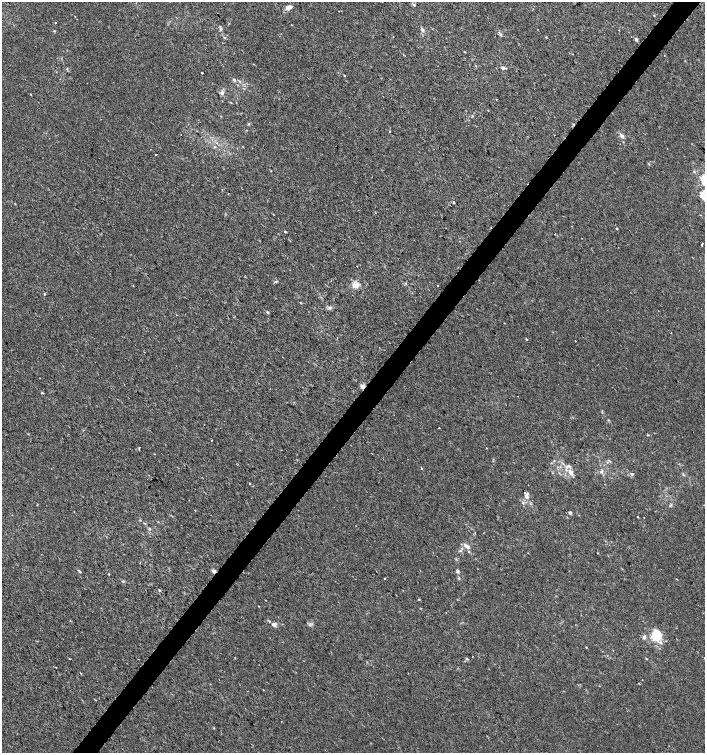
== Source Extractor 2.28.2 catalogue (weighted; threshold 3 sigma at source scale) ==
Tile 10 of 4 x 4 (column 2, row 3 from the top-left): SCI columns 1642-3046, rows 1502-3002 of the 6028 x 6010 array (HDU 1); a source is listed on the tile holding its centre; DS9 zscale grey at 2 x 2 block average (1 PNG px = mean of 2 x 2 image px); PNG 707 x 755 px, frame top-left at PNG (2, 2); no overlay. Shown black and unused: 4% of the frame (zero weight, under 2 of 3 exposures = <1% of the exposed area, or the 3 px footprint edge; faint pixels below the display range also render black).
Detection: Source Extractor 2.28.2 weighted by HDU 2 'WHT'; one run over the whole footprint, this tile lists its part. Background 2.31e-04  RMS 0.0021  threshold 0.00961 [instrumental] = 3 sigma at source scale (4.5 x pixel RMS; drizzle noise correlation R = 1.50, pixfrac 1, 0.0396/0.0396 arcsec/px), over >= 5 px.
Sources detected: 110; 1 inside a brighter object's white glare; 7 cosmic-ray / hot-pixel residue — not listed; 6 inside a brighter listed object's ellipse — not listed separately; the other 96 listed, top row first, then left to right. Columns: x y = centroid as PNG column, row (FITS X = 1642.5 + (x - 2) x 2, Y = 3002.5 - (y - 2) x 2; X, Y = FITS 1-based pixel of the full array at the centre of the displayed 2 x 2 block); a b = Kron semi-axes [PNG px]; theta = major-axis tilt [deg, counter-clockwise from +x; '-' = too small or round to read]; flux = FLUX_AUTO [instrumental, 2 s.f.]
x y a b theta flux
414 5 4 3 - 0.57
287 8 6 5 - 2.1
338 11 2 2 - 0.42
55 23 2 2 - 0.42
291 25 2 2 - 0.33
221 29 4 3 - 0.64
422 30 6 4 -65 1.3
54 31 3 3 - 0.43
224 37 4 3 - 0.57
636 39 4 4 - 1
464 52 2 2 - 0.27
503 68 4 4 - 0.99
202 73 2 2 - 1.8
344 76 3 2 - 0.3
234 80 4 3 - 0.72
239 81 3 3 - 0.47
222 92 5 4 - 1.6
231 102 3 2 - 0.26
488 110 3 2 - 0.19
472 116 3 3 - 0.39
248 124 3 2 - 0.35
390 131 2 2 - 0.24
622 136 4 3 - 1.7
214 147 3 3 - 0.42
156 154 2 2 - 0.47
649 164 4 2 - 0.33
271 171 3 2 - 0.25
694 172 4 3 - 0.53
703 178 9 7 -22 4.7
228 194 2 2 - 0.21
702 197 9 5 -33 2.3
453 202 2 2 - 0.96
616 228 2 2 - 0.96
285 231 3 3 - 0.41
555 234 2 2 - 0.26
702 244 4 2 - 0.6
357 266 2 2 - 0.75
275 281 4 2 - 0.48
355 285 9 7 10 3.6
437 285 2 2 - 0.25
44 294 2 2 - 0.67
301 303 3 2 - 0.3
330 308 5 4 - 1
267 312 4 3 - 0.51
177 315 2 2 - 0.27
671 333 2 2 - 0.18
527 339 2 2 - 0.86
575 341 2 2 - 1.3
362 386 6 4 -31 1.7
42 393 3 2 - 0.46
602 411 4 2 - 0.33
608 420 3 3 - 0.41
648 435 4 2 - 0.36
211 440 2 2 - 1.2
139 448 4 2 - 0.37
487 448 2 2 - 0.3
155 454 2 2 - 0.22
609 461 5 2 - 0.48
563 464 3 2 - 0.41
421 468 3 2 - 0.36
570 472 9 4 -62 2.9
601 472 4 4 - 1.1
632 474 4 3 - 0.71
683 475 3 3 - 0.48
249 484 2 2 - 1.3
525 493 2 2 - 2.9
527 496 9 5 88 2
523 503 3 3 - 0.47
195 510 2 2 - 0.38
570 513 2 2 - 2
637 516 2 2 - 1.4
644 518 2 2 - 0.17
145 523 3 3 - 0.41
149 529 3 3 - 0.57
465 546 7 4 -57 1.7
460 551 4 3 - 0.64
597 553 2 2 - 0.25
79 571 5 2 - 0.48
214 571 3 2 - 2.9
457 571 4 3 - 0.92
108 574 2 2 - 1.4
385 578 2 2 - 1
676 579 3 2 - 0.27
123 581 4 3 - 0.53
159 590 3 2 - 0.44
419 599 2 2 - 1.2
269 621 3 3 - 0.4
274 624 6 4 7 1.8
310 625 4 2 - 0.5
657 636 15 11 88 10
644 637 5 5 - 1.2
586 647 3 2 - 0.25
472 656 2 2 - 0.2
467 659 4 2 - 0.53
56 668 2 2 - 0.21
639 683 2 2 - 0.28
Overlapping masked pixels (flux is a lower limit): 2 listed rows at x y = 362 386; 214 571
Isophote crosses this tile's border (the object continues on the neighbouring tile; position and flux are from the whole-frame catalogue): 2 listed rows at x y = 703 178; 702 197
Diffuse or blended objects may show on this block-average render without a row.